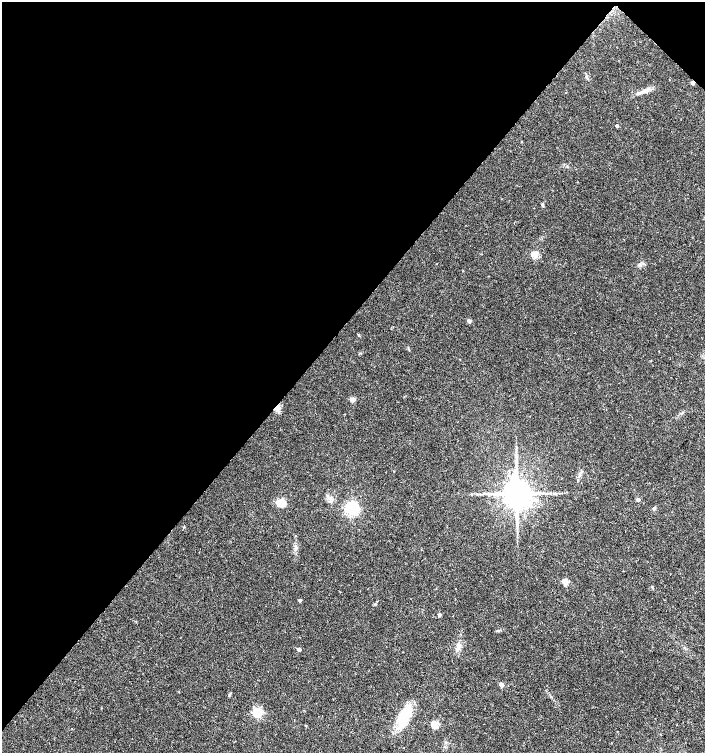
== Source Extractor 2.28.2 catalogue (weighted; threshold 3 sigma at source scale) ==
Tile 2 of 4 x 4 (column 2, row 1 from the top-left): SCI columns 1639-3044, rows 4508-6009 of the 6023 x 6017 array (HDU 1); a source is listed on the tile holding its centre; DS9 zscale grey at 2 x 2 block average (1 PNG px = mean of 2 x 2 image px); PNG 707 x 755 px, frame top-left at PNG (2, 2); no overlay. Shown black and unused: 43% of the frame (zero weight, under 3 of 4 exposures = <1% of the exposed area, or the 3 px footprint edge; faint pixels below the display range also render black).
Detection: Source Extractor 2.28.2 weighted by HDU 2 'WHT'; one run over the whole footprint, this tile lists its part. Background 0.0228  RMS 0.0029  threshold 0.0129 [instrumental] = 3 sigma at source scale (4.5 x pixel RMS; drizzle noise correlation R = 1.50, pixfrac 1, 0.0396/0.0396 arcsec/px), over >= 5 px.
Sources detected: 30; all 30 listed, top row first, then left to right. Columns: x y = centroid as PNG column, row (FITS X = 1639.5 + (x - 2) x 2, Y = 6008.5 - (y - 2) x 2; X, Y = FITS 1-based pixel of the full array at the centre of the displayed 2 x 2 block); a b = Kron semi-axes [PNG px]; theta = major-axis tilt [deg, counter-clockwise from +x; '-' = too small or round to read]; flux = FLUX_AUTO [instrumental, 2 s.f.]
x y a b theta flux
587 78 7 2 -65 1
693 83 3 2 - 4.6
643 92 10 4 41 3
617 126 2 2 - 1.8
542 205 5 3 - 0.99
535 255 3 3 - 23
469 321 5 4 - 1.3
359 335 3 3 - 0.46
353 399 3 3 - 8.1
277 408 8 3 19 2.1
516 462 6 3 78 1.3
580 475 4 3 - 0.98
516 493 7 6 - 1600
638 499 3 3 - 2.8
281 503 9 7 -3 8.9
654 508 4 4 - 0.92
352 509 4 4 - 170
517 523 4 2 - 0.8
565 582 3 3 - 14
300 600 3 2 - 1.6
439 615 2 2 - 3.1
498 630 4 2 - 0.65
458 648 8 3 39 1.8
299 649 3 2 - 3.5
501 684 3 3 - 5.9
229 695 4 2 - 0.67
257 712 3 3 - 67
404 716 19 9 72 29
435 724 3 3 - 29
306 726 3 3 - 0.47
Overlapping masked pixels (flux is a lower limit): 2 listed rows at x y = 693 83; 277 408
Diffuse or blended objects may show on this block-average render without a row.